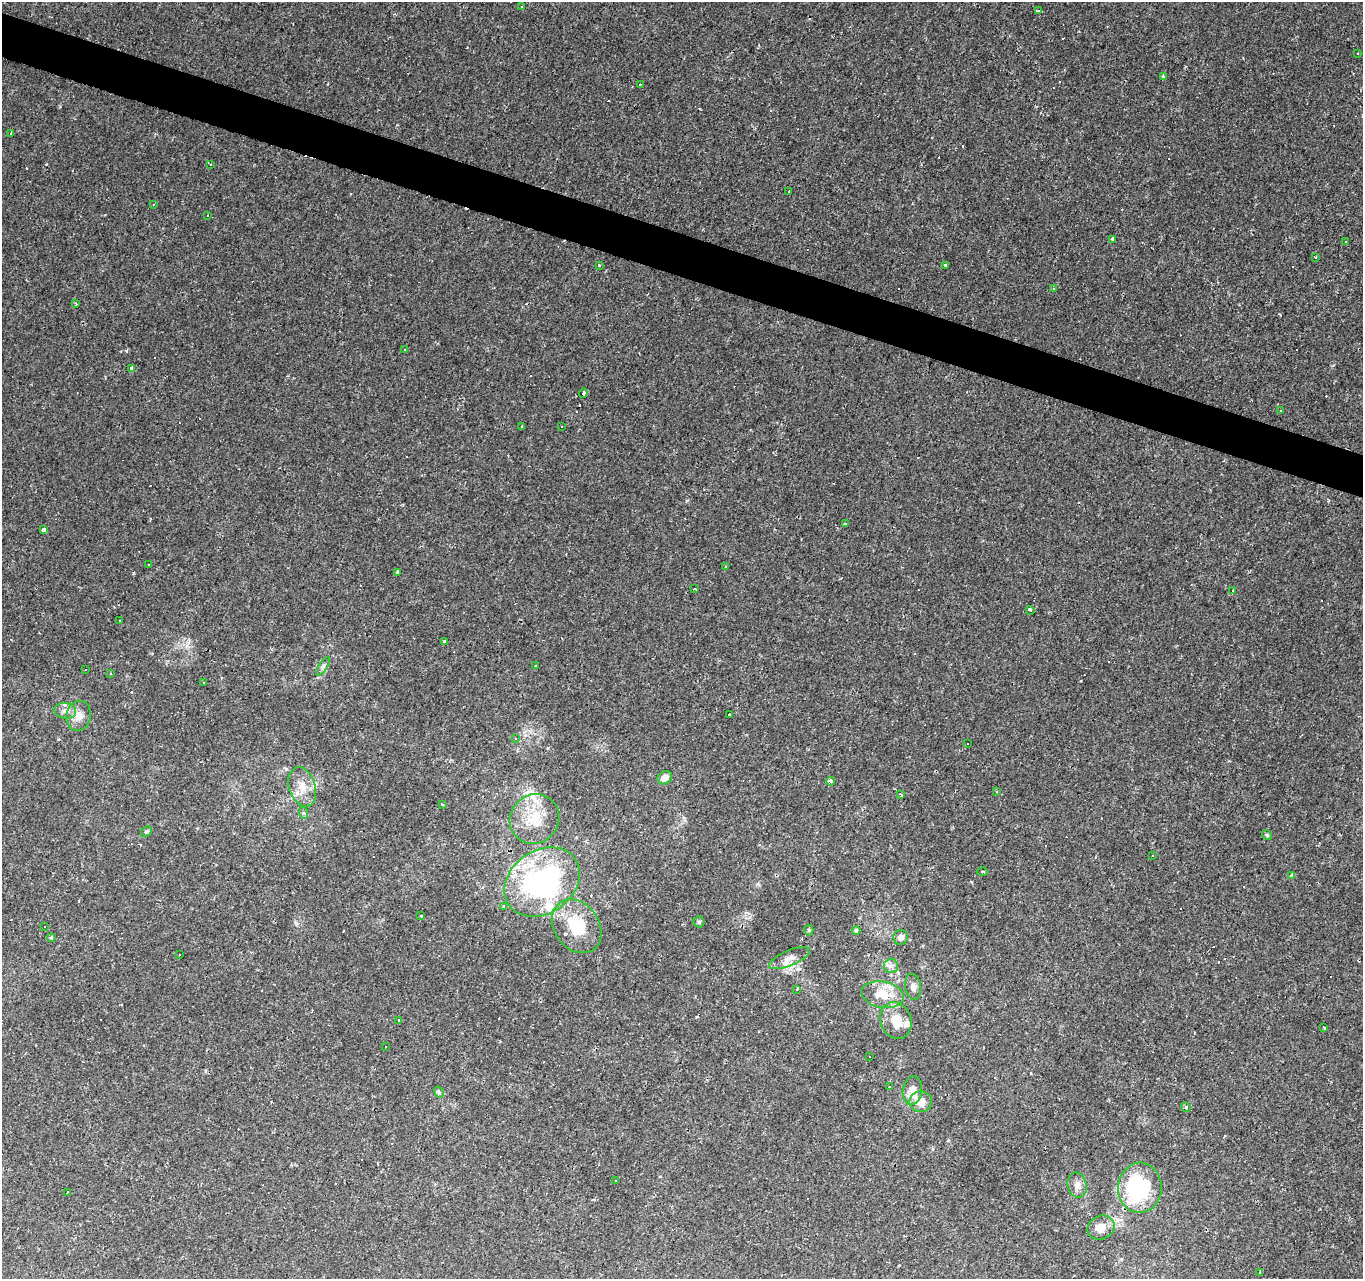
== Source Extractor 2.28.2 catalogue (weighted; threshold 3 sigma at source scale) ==
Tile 11 of 4 x 4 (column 3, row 3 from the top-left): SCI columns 2729-4089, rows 1554-2830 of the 5451 x 5596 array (HDU 1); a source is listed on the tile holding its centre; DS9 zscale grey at full resolution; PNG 1365 x 1281 px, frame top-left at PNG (2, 2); each listed source drawn as its Kron ellipse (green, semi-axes under 4 px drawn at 4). Shown black and unused: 3% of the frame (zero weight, under 2 of 3 exposures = <1% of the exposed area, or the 3 px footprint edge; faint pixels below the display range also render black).
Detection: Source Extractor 2.28.2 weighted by HDU 2 'WHT'; one run over the whole footprint, this tile lists its part. Background 0.00169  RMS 0.002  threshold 0.00919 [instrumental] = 3 sigma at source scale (4.5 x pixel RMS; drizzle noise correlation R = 1.50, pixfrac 1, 0.0396/0.0396 arcsec/px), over >= 5 px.
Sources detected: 180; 88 cosmic-ray / hot-pixel residue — neither listed nor drawn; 4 inside a brighter listed object's ellipse — not listed separately; the other 88 listed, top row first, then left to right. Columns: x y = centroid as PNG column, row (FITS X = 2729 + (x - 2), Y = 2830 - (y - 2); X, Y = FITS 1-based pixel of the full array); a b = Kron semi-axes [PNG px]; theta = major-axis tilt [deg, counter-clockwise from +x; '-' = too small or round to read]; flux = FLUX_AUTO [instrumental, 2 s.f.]
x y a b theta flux
521 6 3 3 - 0.52
1039 10 3 3 - 5.9
1357 53 3 3 - 0.53
1163 76 3 3 - 0.61
640 84 3 2 - 0.21
11 134 3 3 - 0.54
210 164 3 3 - 0.41
789 192 3 3 - 0.41
153 205 3 3 - 0.59
207 216 3 3 - 0.4
1112 240 4 3 - 0.7
1346 241 3 3 - 0.76
1315 257 3 3 - 0.6
599 265 3 3 - 0.63
945 265 4 3 - 0.31
1053 288 3 3 - 0.26
76 304 3 3 - 0.37
404 349 3 3 - 0.64
132 369 4 3 - 0.92
583 393 5 3 - 480
1280 410 3 3 - 1.1
522 426 3 3 - 0.66
561 426 3 3 - 0.44
845 524 4 3 - 0.5
44 530 4 4 - 1.7
148 565 3 2 - 0.2
726 567 4 2 - 0.2
398 573 3 3 - 1.5
695 589 3 3 - 0.64
1233 590 3 2 - 0.3
1030 610 4 3 - 0.57
120 621 3 2 - 0.29
444 641 3 3 - 1.1
535 665 3 3 - 0.91
323 666 10 4 57 0.52
85 670 3 2 - 0.33
110 673 3 3 - 0.32
203 682 3 2 - 0.22
65 711 11 7 -9 1.2
730 715 3 3 - 0.69
79 716 15 12 78 2.2
516 738 4 4 - 0.47
968 744 3 3 - 0.5
665 778 8 6 33 1.6
830 781 4 4 - 0.55
302 787 20 13 -71 3.2
997 791 3 3 - 0.28
901 794 4 3 - 0.31
442 804 3 2 - 0.25
304 813 6 4 -69 0.28
534 819 26 24 47 6.7
146 831 6 4 44 0.38
1267 835 5 4 - 0.27
1153 855 3 3 - 0.3
982 872 5 3 - 0.25
1292 875 4 3 - 1
542 882 40 31 36 45
503 906 3 3 - 0.35
420 915 3 3 - 0.91
699 922 5 5 - 0.34
45 926 3 2 - 0.26
577 926 29 22 -55 8.4
809 930 5 5 - 0.24
856 931 4 4 - 0.51
901 937 7 7 - 0.76
51 938 4 3 - 0.23
180 954 3 3 - 1.3
789 958 22 7 23 1.8
891 966 7 7 - 0.77
913 987 13 8 -81 0.99
796 989 3 3 - 8
883 995 21 13 -11 4.5
398 1020 3 3 - 0.3
896 1020 19 15 -72 4.3
1324 1027 3 3 - 1.5
386 1047 3 2 - 0.19
870 1057 3 3 - 0.26
889 1087 3 2 - 0.36
912 1091 14 9 82 2.9
439 1092 6 4 -59 0.49
921 1102 11 10 - 2.3
1186 1107 5 4 - 0.27
616 1181 3 3 - 0.24
1077 1185 13 9 -75 1.3
1140 1188 25 22 87 20
67 1192 3 3 - 0.87
1101 1228 14 11 24 2.5
1260 1273 3 3 - 1.7
Unlisted compact peaks at least as high as the median listed source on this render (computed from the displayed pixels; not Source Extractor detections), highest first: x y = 133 573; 548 748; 126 351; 296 924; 60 106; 948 1140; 697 1017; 899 1265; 757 884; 1121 1259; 684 818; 286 769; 397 125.